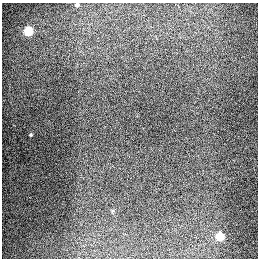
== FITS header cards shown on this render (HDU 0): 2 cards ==
NAXIS1  =                  256
NAXIS2  =                  256

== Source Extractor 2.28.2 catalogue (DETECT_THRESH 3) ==
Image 256 x 256 px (HDU 0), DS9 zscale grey, 1 PNG px = 1 image px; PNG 260 x 260 px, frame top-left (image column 1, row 256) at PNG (2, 3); no overlay
Background 1310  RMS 26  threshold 79.4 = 3 sigma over >= 5 px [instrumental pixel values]
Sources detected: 4; all 4 listed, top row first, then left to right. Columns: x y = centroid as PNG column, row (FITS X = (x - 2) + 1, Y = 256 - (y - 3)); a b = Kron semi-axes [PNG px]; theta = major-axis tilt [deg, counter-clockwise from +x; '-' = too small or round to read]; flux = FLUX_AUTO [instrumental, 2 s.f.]
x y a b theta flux
77 5 4 4 - 2800
28 31 5 5 - 94000
31 135 3 3 - 2200
220 236 5 5 - 71000
At the frame edge (FLAGS 8, measured only in part): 1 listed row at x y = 77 5